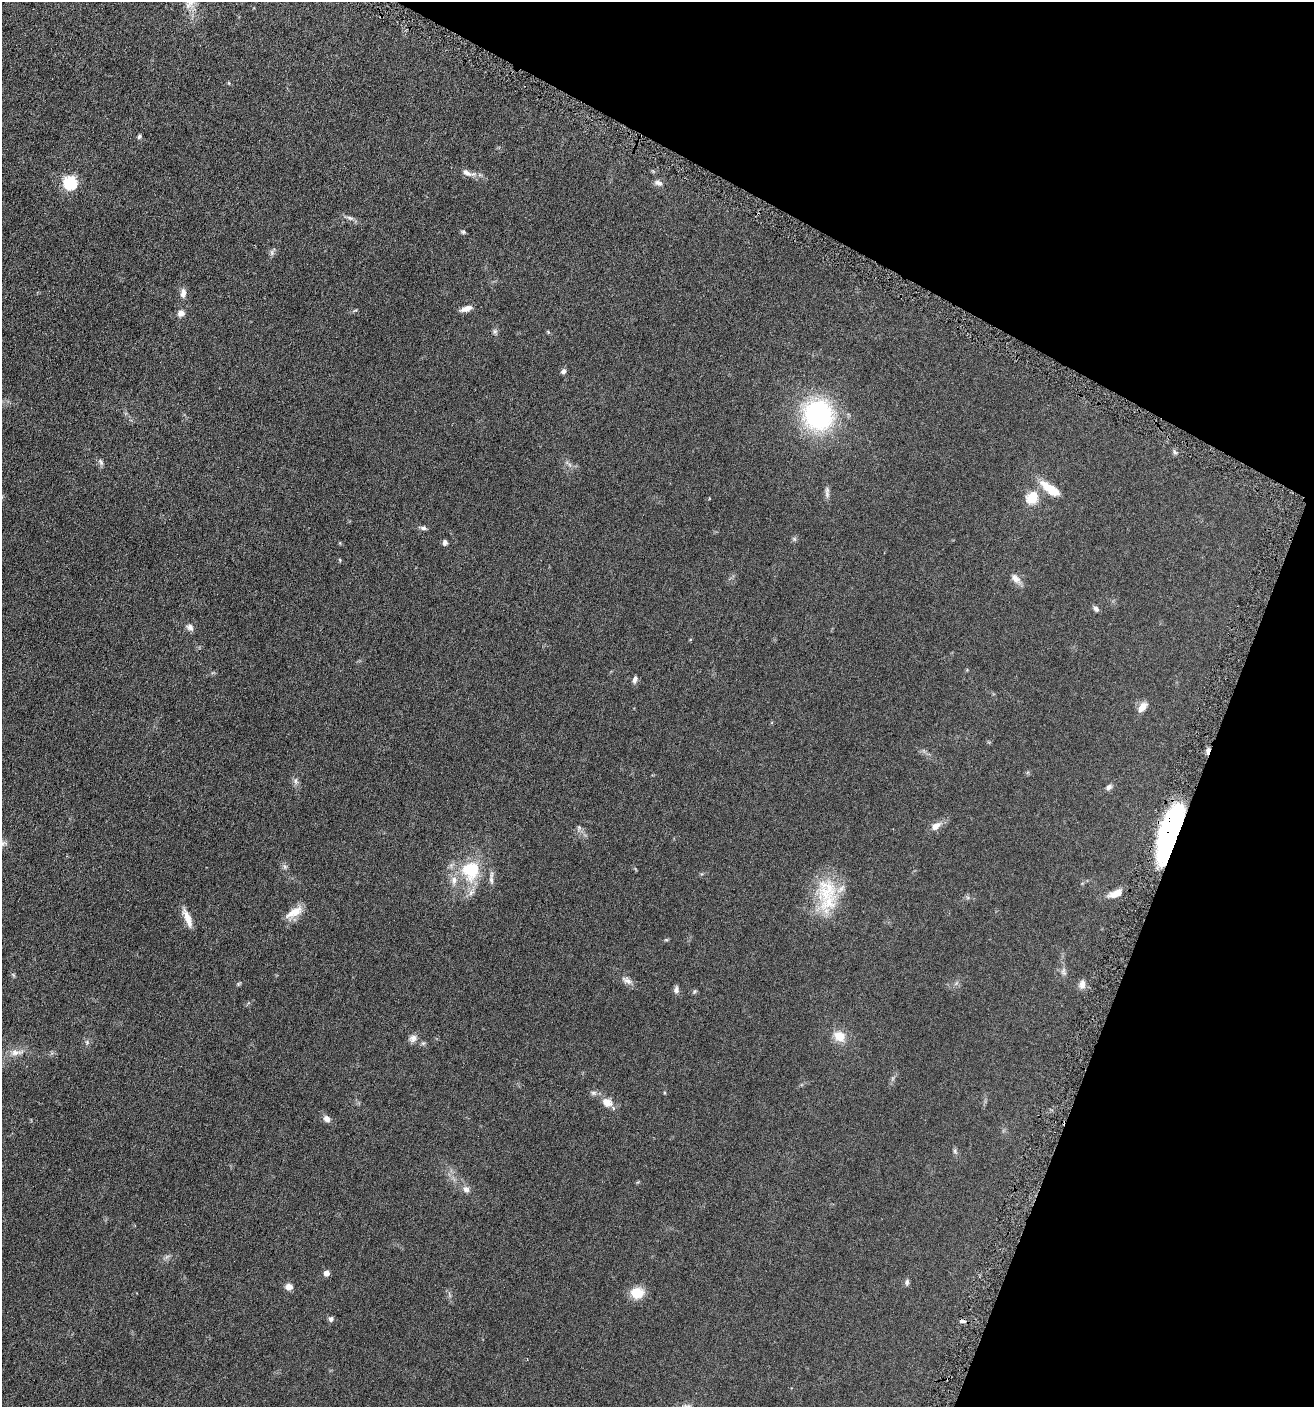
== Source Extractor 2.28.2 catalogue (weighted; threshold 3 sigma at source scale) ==
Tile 8 of 4 x 4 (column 4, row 2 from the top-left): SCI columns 4074-5385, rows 2825-4229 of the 5662 x 5646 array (HDU 1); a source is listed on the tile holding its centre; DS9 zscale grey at full resolution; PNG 1316 x 1409 px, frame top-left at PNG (2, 2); no overlay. Shown black and unused: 21% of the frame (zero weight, under 3 of 6 exposures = <1% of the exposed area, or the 3 px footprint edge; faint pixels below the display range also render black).
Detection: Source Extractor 2.28.2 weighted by HDU 2 'WHT'; one run over the whole footprint, this tile lists its part. Background 0.0496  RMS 0.0059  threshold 0.0241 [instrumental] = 3 sigma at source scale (4.09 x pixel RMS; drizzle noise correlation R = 1.36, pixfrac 0.8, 0.05/0.05 arcsec/px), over >= 5 px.
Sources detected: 69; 2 cosmic-ray / hot-pixel residue — not listed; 2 inside a brighter listed object's ellipse — not listed separately; the other 65 listed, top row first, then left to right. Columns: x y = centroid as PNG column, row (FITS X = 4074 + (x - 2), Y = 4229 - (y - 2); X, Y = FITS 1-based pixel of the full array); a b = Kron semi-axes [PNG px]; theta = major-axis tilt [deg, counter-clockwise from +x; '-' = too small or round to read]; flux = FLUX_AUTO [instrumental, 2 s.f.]
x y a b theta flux
229 83 5 3 - 0.42
139 136 6 5 - 0.9
468 173 24 8 -18 3.9
70 183 6 6 - 68
658 183 11 7 -29 2.1
350 218 12 5 -18 1.7
463 232 5 4 - 1.1
272 253 9 5 -84 1.2
183 293 12 7 87 2.8
466 309 15 6 17 3.2
355 310 6 4 30 0.64
181 313 7 7 - 3
495 331 7 6 - 1.2
548 332 6 4 -46 0.56
563 371 7 6 - 1.4
818 415 26 24 -55 89
1175 452 7 4 -47 0.98
101 462 10 5 -59 1.3
1050 489 26 10 -37 12
827 490 11 6 -85 1.8
1032 498 6 6 - 39
423 528 9 5 -11 1.4
794 539 6 6 - 0.92
445 542 6 5 - 1.7
340 543 5 3 - 0.42
340 560 5 4 - 0.57
1016 579 17 8 -46 3.5
1096 609 9 6 -53 1.4
190 627 10 8 -44 2.1
635 680 10 6 75 1.6
1142 707 13 8 51 4.5
296 781 10 6 -78 1.8
1109 787 9 6 35 1.6
936 826 13 7 38 4.1
579 827 7 5 -44 1
1169 833 46 14 74 120
285 867 8 6 -89 1.3
471 870 28 25 -90 27
827 890 37 33 80 27
1115 894 17 8 21 5.7
294 912 25 10 35 7
187 918 24 6 -69 5.5
666 940 6 4 18 0.56
1063 972 13 7 -79 2.1
627 980 15 8 -31 2.9
239 984 6 4 46 0.64
1082 984 13 9 83 2.8
676 989 10 6 84 1.8
694 991 7 5 36 0.77
839 1036 16 13 -35 7.4
413 1038 11 9 33 2.6
87 1042 8 5 -71 1.1
16 1053 21 7 5 4.2
593 1093 8 6 0 1.5
664 1093 4 4 - 0.56
607 1102 15 11 -28 5.5
327 1119 8 7 - 2.6
955 1151 8 5 -82 0.99
466 1189 10 8 -34 2.3
326 1273 5 4 - 4
907 1282 9 6 87 1.3
289 1287 8 7 - 3.2
637 1293 12 10 -6 12
331 1319 6 6 - 1.5
962 1321 9 4 -5 1.4
Overlapping masked pixels (flux is a lower limit): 1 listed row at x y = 1169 833